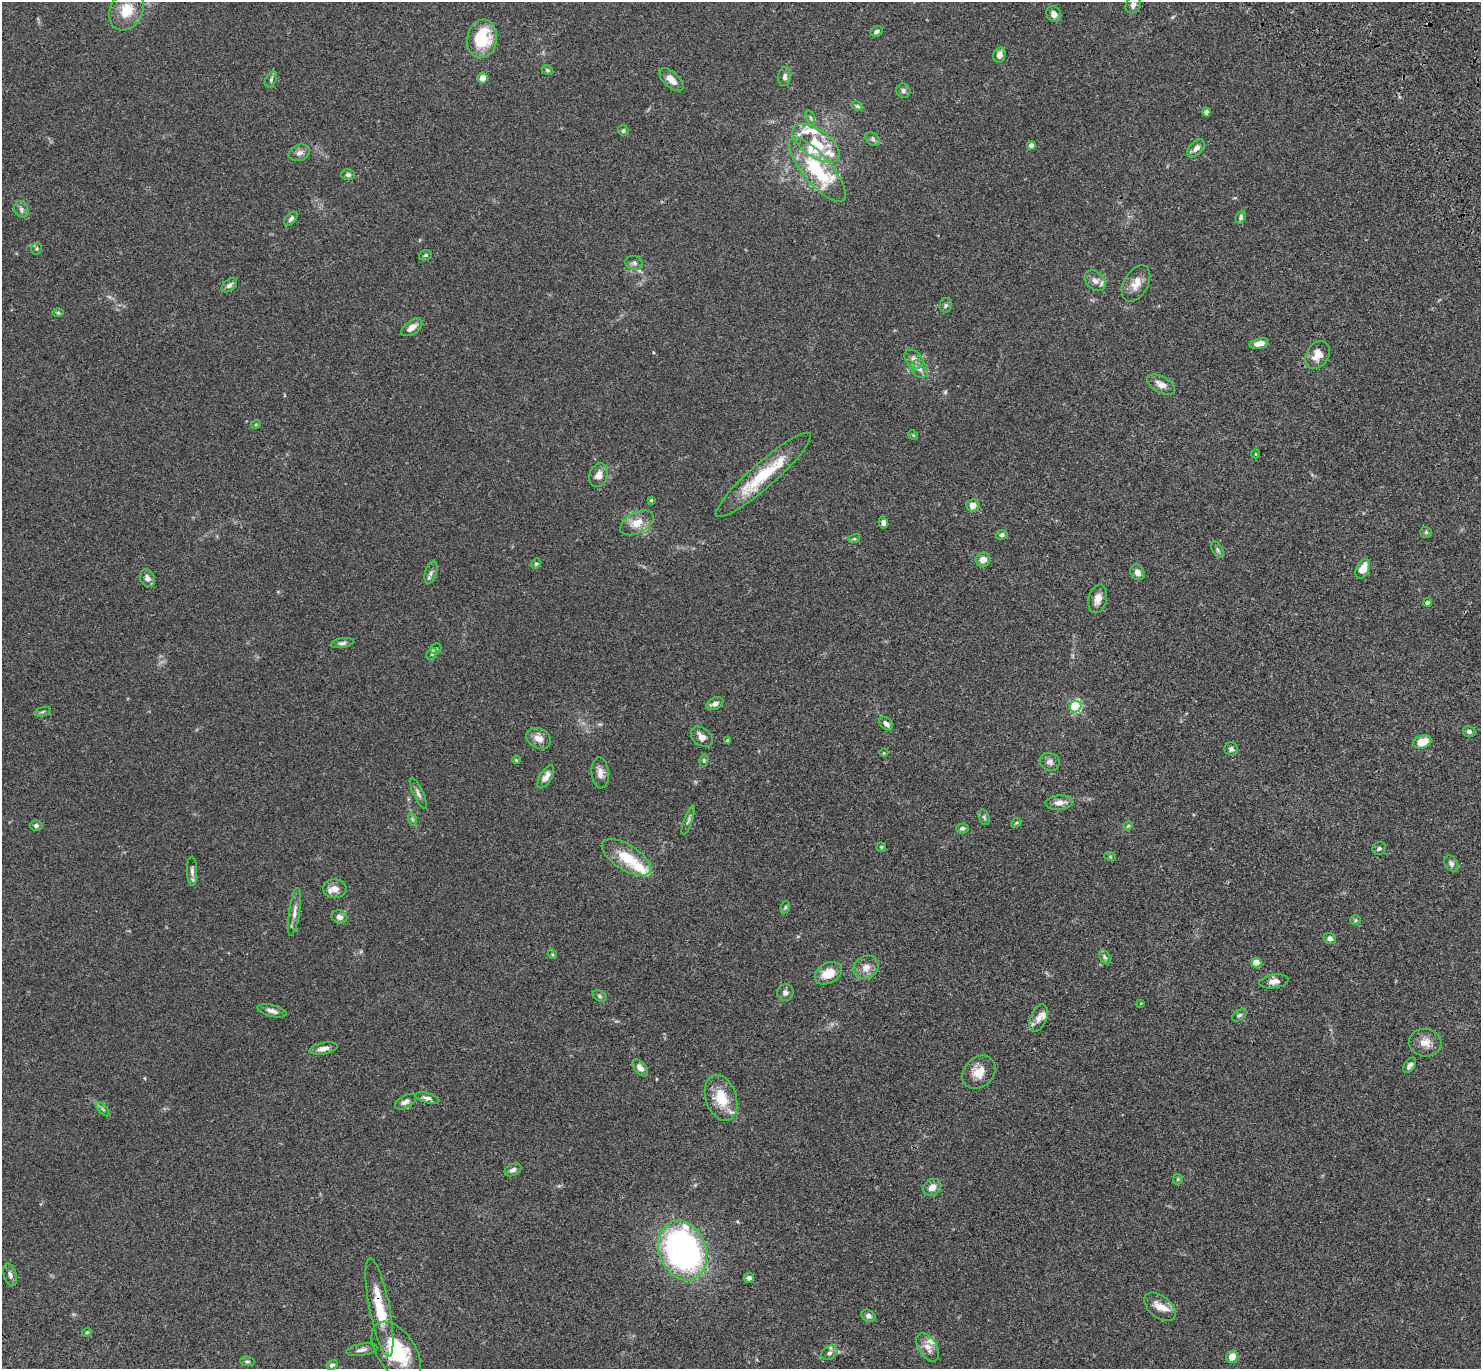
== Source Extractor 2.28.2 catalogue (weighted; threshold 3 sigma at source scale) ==
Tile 10 of 4 x 4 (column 2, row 3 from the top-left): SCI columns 1599-3077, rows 1758-3124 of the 6132 x 6118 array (HDU 1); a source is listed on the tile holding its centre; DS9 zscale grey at full resolution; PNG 1483 x 1371 px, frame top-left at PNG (2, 2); each listed source drawn as its Kron ellipse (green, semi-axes under 4 px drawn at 4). Shown black and unused: <1% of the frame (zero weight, under 3 of 4 exposures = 6% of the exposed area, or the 3 px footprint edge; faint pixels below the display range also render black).
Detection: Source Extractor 2.28.2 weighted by HDU 2 'WHT'; one run over the whole footprint, this tile lists its part. Background 0.0592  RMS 0.0053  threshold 0.0239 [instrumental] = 3 sigma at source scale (4.5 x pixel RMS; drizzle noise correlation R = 1.50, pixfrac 1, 0.05/0.05 arcsec/px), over >= 5 px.
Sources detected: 156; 1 too faint to see at this stretch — neither listed nor drawn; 16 inside a brighter listed object's ellipse — not listed separately; the other 139 listed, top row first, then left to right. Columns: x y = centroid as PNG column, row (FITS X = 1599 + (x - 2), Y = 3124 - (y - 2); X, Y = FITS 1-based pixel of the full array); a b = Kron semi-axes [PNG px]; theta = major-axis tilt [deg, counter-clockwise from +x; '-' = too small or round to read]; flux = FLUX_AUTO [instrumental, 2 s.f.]
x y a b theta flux
1133 5 9 7 55 2.4
127 10 21 16 62 13
1054 14 8 7 - 2.7
877 31 6 5 - 1.5
482 39 19 15 80 23
999 55 8 6 76 2.9
548 70 6 4 -27 0.7
785 76 9 6 83 2
483 78 5 5 - 4.4
271 80 8 5 65 1.2
671 80 15 7 -43 4.3
903 91 7 7 - 1.5
857 106 6 4 -27 0.72
1206 112 4 4 - 1.4
810 118 7 4 -71 0.89
623 131 5 5 - 1
873 139 8 5 -41 1.2
816 143 27 13 -35 16
1031 145 4 4 - 3
1196 148 11 6 46 2.6
299 153 11 8 20 2.4
817 170 40 14 -49 41
348 175 6 5 - 1.2
21 209 8 7 - 1.7
1241 217 7 4 69 1.2
291 219 8 5 49 1.3
37 249 6 5 - 0.88
425 255 6 5 - 0.77
634 263 9 7 -18 1.6
1095 281 12 8 -43 3.3
1136 283 20 12 61 5.8
229 285 9 5 38 1.9
946 305 7 6 - 1
58 313 6 4 -1 0.63
412 327 12 6 37 3.8
1259 343 10 5 13 3.5
1318 355 15 11 58 5.5
914 359 11 7 -44 2.6
920 369 10 7 -56 2.6
1161 385 15 8 -27 3.8
256 424 5 3 - 0.49
913 435 5 4 - 0.56
1256 454 4 3 - 0.39
599 475 12 9 72 3.7
763 475 62 12 41 25
651 500 3 3 - 0.61
973 505 7 6 - 3.1
883 522 6 4 -77 2
637 523 18 10 27 6.7
1426 532 6 5 - 0.7
1002 535 6 4 11 1.4
854 539 6 4 17 0.6
1217 550 9 5 -58 1.1
983 560 7 7 - 3.9
536 564 5 4 - 0.66
1363 569 10 6 63 6.3
1137 572 8 6 -57 2.8
431 573 11 6 74 1.8
147 578 9 7 -58 2.4
1098 599 14 9 75 3.9
1428 602 4 4 - 1
342 643 11 5 9 1.5
436 649 6 5 - 0.8
432 654 6 5 - 0.88
715 704 9 6 26 2.5
1075 707 6 5 - 65
42 712 8 3 19 0.85
886 724 8 5 -41 2.2
1469 732 6 5 - 1.5
702 737 12 8 -40 3.3
539 738 13 10 -27 4.4
728 741 4 3 - 1.3
1422 742 9 6 16 9.5
1231 749 7 6 - 1.2
884 753 4 3 - 0.36
516 760 4 3 - 0.47
704 760 6 4 77 0.75
1050 762 10 8 -25 2.1
600 773 15 8 -85 3.5
546 777 13 6 60 3.7
418 793 17 5 -65 2
1059 803 14 7 5 3.5
984 817 8 5 -70 1
412 819 6 4 -71 0.95
688 820 15 3 70 1.3
1016 823 5 4 - 0.68
36 825 6 5 - 1.2
1128 826 4 4 - 0.65
963 828 6 5 - 1.2
881 847 5 5 - 0.66
1379 848 7 6 - 1.1
1110 856 6 4 -20 0.62
626 857 28 12 -32 15
1451 864 9 6 -55 1.5
192 871 14 5 -88 1.8
335 889 12 9 -5 3.7
785 907 6 4 70 0.76
294 912 24 5 81 3.2
339 917 8 6 -20 2
1356 920 5 5 - 0.77
1330 938 6 5 - 1.5
552 954 5 4 - 0.6
1105 957 8 5 -59 1.1
1256 963 5 4 - 12
866 967 13 11 34 4.4
828 973 14 10 28 9
1274 981 14 7 8 3.3
785 993 8 8 - 1.8
600 996 7 5 -28 1
1141 1003 3 3 - 0.34
272 1011 15 5 -14 2.5
1239 1015 8 5 32 1
1039 1018 14 8 69 3.5
1425 1043 16 14 -5 5.3
323 1048 14 5 12 2.9
1410 1065 9 5 55 1.6
640 1068 10 6 -49 3.1
979 1072 18 14 45 7.3
427 1098 12 5 -15 2
721 1098 24 15 -71 13
406 1102 12 6 28 2.2
103 1109 9 3 -45 0.94
513 1170 9 5 25 2
1178 1179 5 5 - 0.65
932 1187 10 8 35 4.2
683 1250 31 23 -68 180
10 1275 11 6 -72 1.9
749 1278 5 5 - 1.5
1160 1307 18 11 -38 6
379 1308 50 10 -79 19
868 1316 7 5 -29 1.7
87 1332 5 4 - 0.55
928 1347 16 9 -58 4.4
362 1350 16 6 9 2.3
396 1351 33 19 -56 27
829 1353 8 6 31 1.6
1232 1357 6 6 - 6.5
247 1361 7 5 -5 0.95
332 1365 6 4 32 1.1
Overlapping masked pixels (flux is a lower limit): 1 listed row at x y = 379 1308